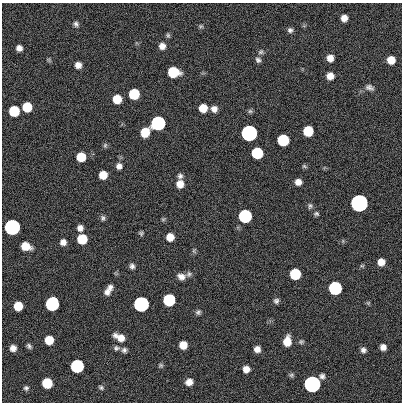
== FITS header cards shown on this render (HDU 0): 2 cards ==
NAXIS1  =                  400
NAXIS2  =                  400

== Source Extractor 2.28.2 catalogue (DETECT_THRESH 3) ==
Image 400 x 400 px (HDU 0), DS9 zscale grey, 1 PNG px = 1 image px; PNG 404 x 404 px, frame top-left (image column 1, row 400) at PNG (2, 3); no overlay
Background 0.299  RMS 33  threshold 100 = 3 sigma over >= 5 px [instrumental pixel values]
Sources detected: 89; all 89 listed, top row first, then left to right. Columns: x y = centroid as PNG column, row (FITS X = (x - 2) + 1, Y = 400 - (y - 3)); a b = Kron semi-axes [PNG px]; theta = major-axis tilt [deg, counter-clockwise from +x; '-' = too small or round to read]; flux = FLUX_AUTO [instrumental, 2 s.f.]
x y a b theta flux
344 18 6 6 - 1.6e+04
76 24 7 6 - 6.2e+03
201 26 6 5 - 3.6e+03
290 30 7 6 - 6.5e+03
168 35 7 5 -73 4.2e+03
162 46 8 7 - 1.4e+04
19 48 6 5 - 1.1e+04
261 52 8 6 34 6.1e+03
330 58 7 6 - 1.8e+04
49 60 6 5 - 3.4e+03
258 60 8 6 -47 6.4e+03
391 60 7 6 - 3.1e+04
78 65 6 6 - 1.4e+04
173 72 8 7 - 1.2e+05
330 76 7 7 - 1.9e+04
369 87 12 7 -21 9.0e+03
134 94 7 7 - 1.2e+05
117 99 7 7 - 4.7e+04
27 107 7 7 - 7.3e+04
203 108 7 7 - 3.8e+04
214 109 7 7 - 1.4e+04
14 111 7 7 - 1.2e+05
250 111 6 6 - 4.2e+03
158 123 7 7 - 1.0e+06
308 131 7 7 - 9.1e+04
145 132 8 7 - 5.1e+04
249 133 7 7 - 3.5e+06
283 140 7 7 - 2.1e+05
105 145 7 5 87 4.4e+03
257 153 7 7 - 1.7e+05
81 157 7 7 - 5.7e+04
119 166 7 7 - 1.1e+04
304 166 7 4 -30 3.6e+03
103 175 7 6 - 3.5e+04
180 176 7 6 - 6.6e+03
298 182 7 6 - 1.4e+04
180 184 8 8 - 2.4e+04
359 203 7 7 - 1.1e+07
310 206 8 6 87 5.3e+03
316 214 7 5 -15 4.6e+03
245 216 7 7 - 5.4e+05
103 218 7 5 -90 5.3e+03
163 219 6 5 - 3.3e+03
12 227 7 7 - 2.9e+06
80 228 6 6 - 1.2e+04
141 233 6 5 - 3.9e+03
170 237 7 6 - 2.8e+04
82 239 7 7 - 7.7e+04
63 242 6 6 - 1.2e+04
26 246 8 6 -19 3.8e+04
194 251 8 5 -90 4.2e+03
381 262 6 6 - 2.1e+04
132 266 7 6 - 7.4e+03
362 266 6 4 1 2.8e+03
189 274 8 7 - 6.7e+03
295 274 7 7 - 1.4e+05
181 277 10 7 -12 1.4e+04
110 287 6 6 - 8.3e+03
335 288 7 7 - 5.7e+05
107 292 9 8 - 1.1e+04
169 300 7 7 - 3.1e+05
276 301 7 6 - 6.4e+03
368 303 6 5 - 2.8e+03
52 304 8 7 - 6.1e+05
141 304 7 7 - 2.1e+06
18 306 7 7 - 4.9e+04
198 312 8 6 44 5.8e+03
120 337 13 7 -25 2.5e+04
49 340 7 7 - 4.7e+04
287 341 10 7 80 3.4e+04
301 342 7 6 - 4.4e+03
183 345 7 6 - 2.9e+04
29 346 7 5 -51 5.5e+03
383 347 6 6 - 1.2e+04
13 348 6 6 - 1.3e+04
116 348 8 7 - 6.4e+03
257 349 6 6 - 1.3e+04
124 350 7 6 - 6.9e+03
363 350 7 6 - 7.8e+03
161 365 6 6 - 4.0e+03
77 366 7 7 - 5.2e+05
246 369 6 6 - 1.6e+04
291 375 7 5 15 4.4e+03
322 376 7 6 - 7.0e+03
189 382 7 7 - 1.6e+04
47 383 7 7 - 9.9e+04
312 384 7 7 - 5.5e+06
101 387 7 5 -19 4.7e+03
26 388 7 6 - 5.8e+03